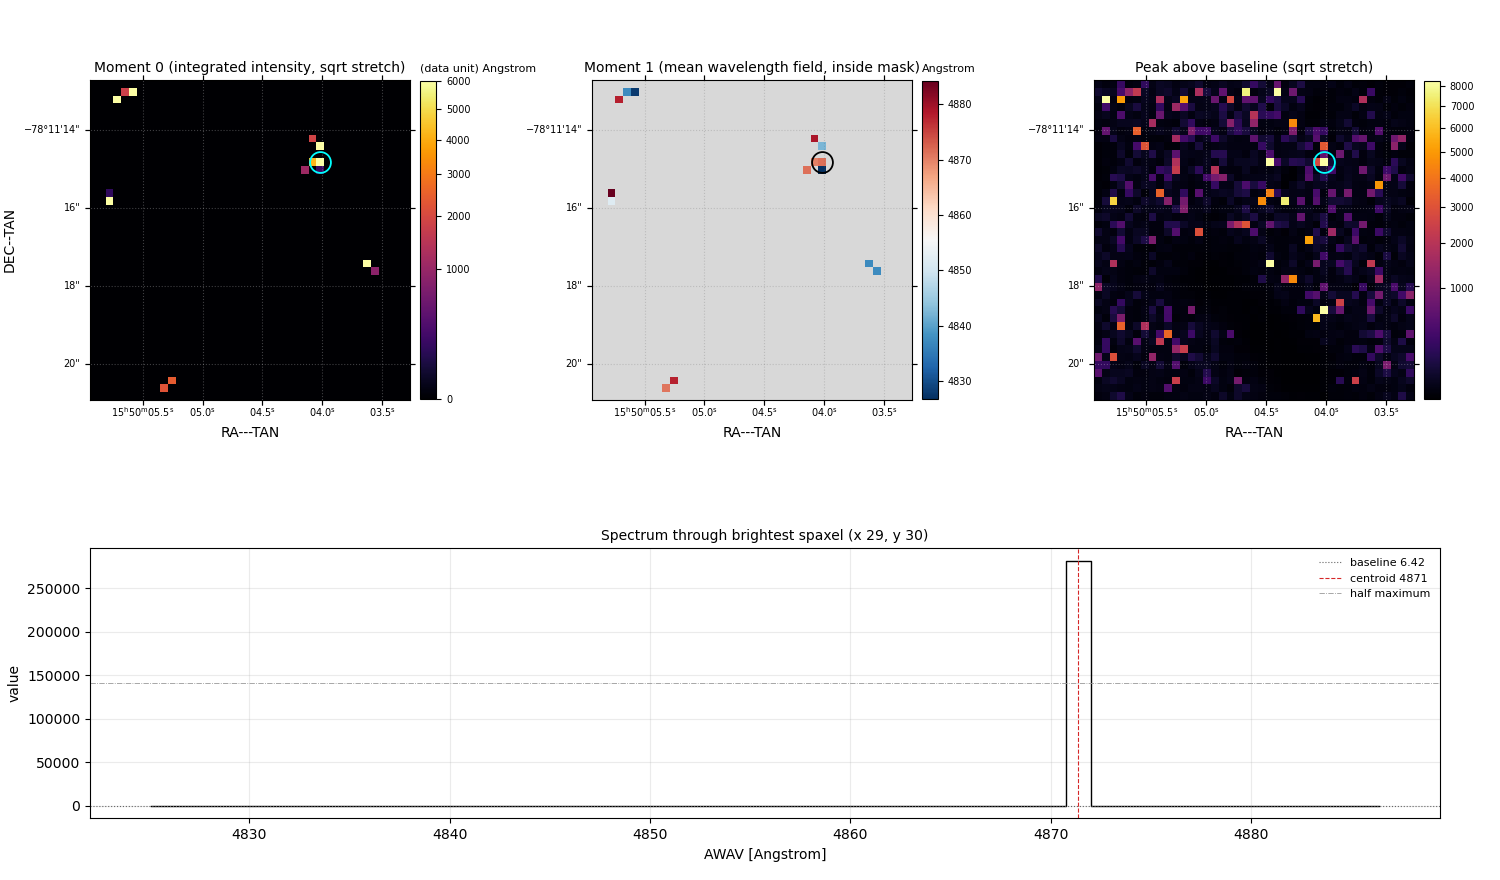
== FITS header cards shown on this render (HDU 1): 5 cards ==
CTYPE1  = 'RA---TAN'           / Right ascension, gnomonic projection
CTYPE2  = 'DEC--TAN'           / Declination, gnomonic projection
CTYPE3  = 'AWAV    '           / Coordinate type code
NAXIS3  =                   50
CUNIT3  = 'Angstrom'           / Units of coordinate increment and value

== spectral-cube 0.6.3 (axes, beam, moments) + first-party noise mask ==
SpectralCube HDU 1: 50 channels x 41 x 41 spaxels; data unit - (no OBJECT/TELESCOP card: untitled figure)
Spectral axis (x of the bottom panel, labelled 'AWAV [Angstrom]'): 4825.1 .. 4886.4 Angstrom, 50 channels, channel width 1.25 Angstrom
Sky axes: RA---TAN/DEC--TAN; field 0.137' x 0.137' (0.2 arcsec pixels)
Beam: none in the file (no ellipse drawn)
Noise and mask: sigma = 4.1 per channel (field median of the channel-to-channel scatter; agrees with the line-free scatter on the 1619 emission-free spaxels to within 6%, no correlation factor applied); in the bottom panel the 44 channels outside the detected line wander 20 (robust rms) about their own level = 4.9x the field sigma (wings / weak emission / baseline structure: the noise itself is not readable there); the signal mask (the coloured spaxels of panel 2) covers <1% of the field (42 specks under 2 px dropped from it)
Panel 1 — Moment 0 (line voxels x channel width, (data unit) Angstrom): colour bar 0 .. 6030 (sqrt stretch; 0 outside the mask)
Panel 2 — Moment 1 (intensity-weighted mean wavelength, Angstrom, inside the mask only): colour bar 4826.7 .. 4884.3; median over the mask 4870.0
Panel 3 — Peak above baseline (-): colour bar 0.431 .. 8270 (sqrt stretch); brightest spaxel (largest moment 0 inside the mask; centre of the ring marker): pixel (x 29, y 30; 0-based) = ICRS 15h50m04.0s -78d11m15s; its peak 282000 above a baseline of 6.42
Panel 4 — spectrum at that spaxel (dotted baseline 6.42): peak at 4871.4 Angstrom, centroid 4871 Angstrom (red dashed line; intensity-weighted over the run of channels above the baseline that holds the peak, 4868.2 .. 4872.0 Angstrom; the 1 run listed below outside that range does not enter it, the 1 inside it does), W50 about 1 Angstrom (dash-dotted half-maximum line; edge to edge of the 1 channels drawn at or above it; only the peak's own feature rises above it); detected line = 6 of 50 channels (12%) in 2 separate runs between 4868.2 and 4878.2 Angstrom (a double-peaked / double-horned profile) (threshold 4 sigma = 16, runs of >= 3 channels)
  those 2 runs, left to right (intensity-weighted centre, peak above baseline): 4871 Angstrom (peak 280000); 4876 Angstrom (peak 200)